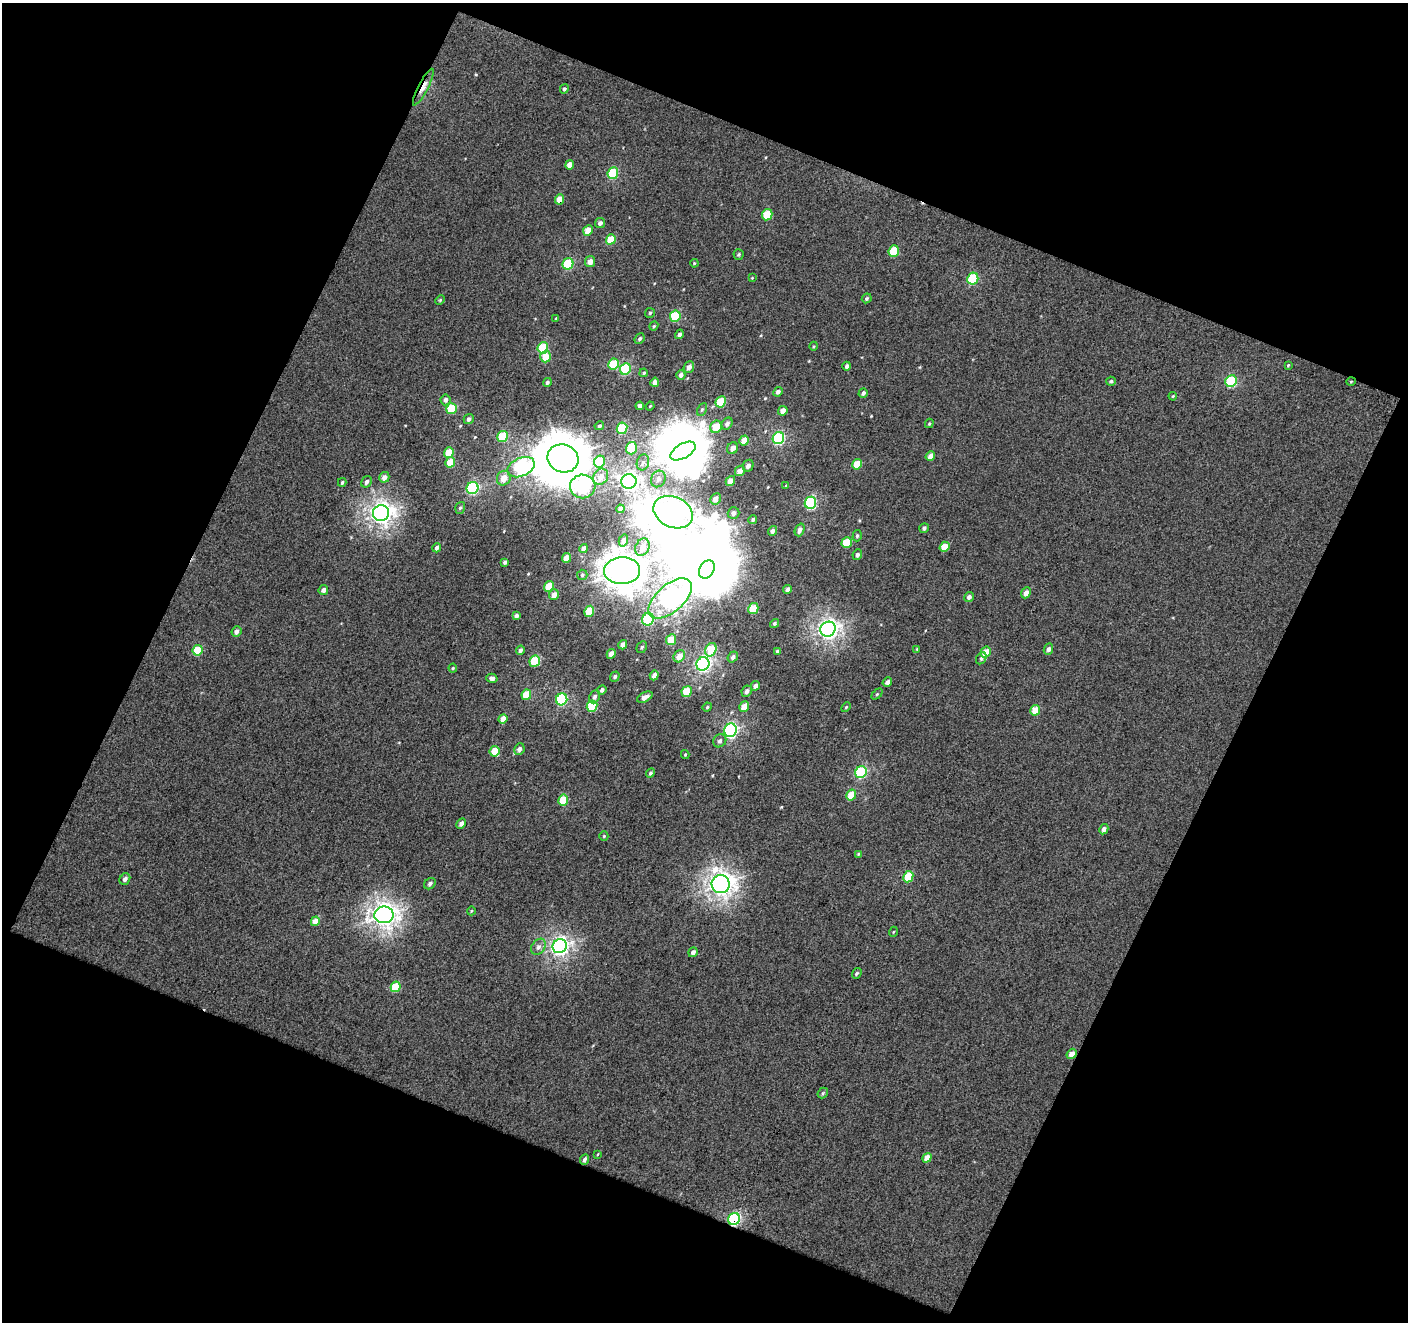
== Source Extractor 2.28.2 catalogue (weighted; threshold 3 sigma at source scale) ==
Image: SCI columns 1-1406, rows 59-1378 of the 1407 x 1433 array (HDU 1 of 3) = the unmasked area's bounding box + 8 px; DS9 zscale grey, full resolution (1 PNG px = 1 image px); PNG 1410 x 1324 px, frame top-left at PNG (2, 3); each listed source drawn as its Kron ellipse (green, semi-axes under 4 px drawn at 4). Shown black and unused: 44% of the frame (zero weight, under 3 of 4 exposures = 1% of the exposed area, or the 3 px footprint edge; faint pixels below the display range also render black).
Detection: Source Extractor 2.28.2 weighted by HDU 2 'WHT'. Background 0.0719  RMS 0.36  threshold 1.62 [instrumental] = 3 sigma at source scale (4.5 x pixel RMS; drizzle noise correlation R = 1.50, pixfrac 1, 0.0396/0.0396 arcsec/px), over >= 5 px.
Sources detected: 200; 12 inside a brighter object's white glare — neither listed nor drawn; the other 188 listed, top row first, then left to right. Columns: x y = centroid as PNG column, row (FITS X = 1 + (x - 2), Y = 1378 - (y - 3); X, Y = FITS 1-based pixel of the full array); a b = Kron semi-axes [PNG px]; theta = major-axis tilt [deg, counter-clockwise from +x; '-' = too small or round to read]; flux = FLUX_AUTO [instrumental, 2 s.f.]
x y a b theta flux
423 87 20 5 62 340
564 89 5 4 - 72
570 165 5 4 - 300
613 173 6 5 - 2100
560 199 5 4 - 400
767 215 6 5 - 1300
600 223 5 5 - 110
588 230 5 4 - 470
611 239 5 4 - 760
894 251 6 5 - 1200
739 254 5 5 - 59
590 262 6 5 - 260
694 263 4 3 - 32
568 264 6 5 - 1800
752 278 3 2 - 24
973 279 6 5 - 2100
867 298 5 4 - 62
440 300 5 4 - 43
650 313 5 5 - 53
675 316 6 5 - 1800
556 319 4 3 - 37
654 326 4 4 - 44
679 334 5 4 - 96
639 339 5 4 - 73
814 346 4 3 - 34
543 348 6 5 - 1800
545 357 6 5 - 540
613 364 6 5 - 1400
1288 365 4 3 - 34
847 366 4 4 - 94
689 367 6 5 - 150
625 369 6 5 - 2100
644 373 4 3 - 45
681 375 5 4 - 140
1111 381 5 4 - 59
1231 381 6 5 - 2400
1351 381 5 3 - 31
547 382 4 4 - 78
655 382 4 4 - 200
778 392 5 4 - 110
863 393 5 4 - 85
1173 396 4 3 - 31
446 400 5 5 - 130
721 402 6 5 - 1200
640 406 4 4 - 140
650 406 4 3 - 31
451 409 5 5 - 1300
702 409 7 4 62 61
783 411 5 4 - 230
469 419 5 5 - 92
929 423 5 4 - 45
727 424 6 5 - 120
599 426 5 4 - 58
716 427 6 5 - 760
622 428 6 5 - 2000
503 436 6 5 - 1500
778 438 6 5 - 4000
744 440 5 4 - 490
631 448 6 5 - 1500
733 448 6 5 - 230
683 451 14 7 30 48000
449 452 5 4 - 680
930 456 5 4 - 220
563 458 16 14 -19 100000
599 461 6 5 - 1900
450 462 5 4 - 720
643 462 8 6 73 130
857 464 5 4 - 740
748 466 6 5 - 140
521 467 14 9 24 6600
740 471 5 4 - 340
384 477 5 5 - 200
601 477 8 7 - 290
504 478 7 6 - 430
658 479 8 7 - 160
629 481 7 7 - 13000
730 481 5 4 - 330
342 482 4 4 - 64
367 482 6 5 - 120
583 486 12 12 - 7100
786 486 4 3 - 38
472 488 6 6 - 3600
715 499 6 5 - 240
810 503 6 5 - 3700
460 508 6 4 71 69
620 509 4 3 - 110
673 512 20 15 -26 21000
381 513 8 8 - 19000
734 513 6 5 - 140
753 519 4 4 - 71
924 528 5 4 - 91
800 530 6 4 69 130
772 531 5 4 - 120
857 536 6 4 75 63
623 540 6 4 73 140
847 542 5 5 - 920
642 547 9 7 64 360
945 547 5 4 - 630
437 548 4 4 - 110
584 548 4 4 - 160
857 555 5 4 - 100
566 558 5 4 - 460
505 562 4 3 - 82
707 570 9 7 61 73000
622 571 18 13 4 57000
582 575 5 5 - 59
549 586 5 4 - 750
323 590 5 4 - 150
787 590 4 4 - 110
1026 593 5 4 - 210
554 595 5 5 - 230
969 597 5 4 - 130
670 598 26 13 41 21000
753 609 5 5 - 1000
589 611 5 5 - 1000
516 616 4 3 - 120
648 619 6 5 - 3000
774 624 5 4 - 56
828 629 8 7 - 15000
236 632 5 5 - 160
671 640 5 5 - 710
623 645 5 4 - 230
642 647 6 5 - 56
917 649 3 3 - 30
1048 649 6 4 65 120
198 650 5 5 - 1000
520 650 5 4 - 78
711 650 7 5 64 960
777 651 4 3 - 62
986 652 6 4 58 590
611 654 5 4 - 270
679 656 6 5 - 380
733 657 6 4 52 120
981 658 6 5 - 64
535 661 6 5 - 1800
703 664 7 6 - 8500
453 668 4 4 - 42
654 675 5 4 - 200
615 677 5 4 - 79
492 678 6 4 -15 110
887 682 5 4 - 120
755 686 5 4 - 150
602 690 5 4 - 100
747 691 6 5 - 130
687 692 5 5 - 840
877 694 6 4 45 51
526 695 5 4 - 930
595 697 7 5 65 130
645 697 8 4 27 210
562 699 6 5 - 3200
592 706 6 5 - 1500
707 707 5 4 - 42
744 707 5 4 - 430
846 707 5 3 - 39
1035 710 5 4 - 600
503 719 5 4 - 390
730 730 7 6 - 6400
720 741 7 6 - 94
519 749 6 5 - 170
494 751 5 5 - 710
685 755 4 4 - 38
861 772 6 5 - 3100
650 773 5 4 - 67
851 795 5 4 - 660
563 800 5 5 - 1100
461 824 5 4 - 130
1104 829 5 4 - 130
604 836 5 4 - 40
858 854 4 3 - 37
908 877 6 5 - 1200
125 879 6 5 - 130
430 884 6 5 - 100
721 884 9 9 - 22000
471 911 4 3 - 30
384 915 9 8 - 23000
315 921 5 4 - 380
893 932 5 3 - 30
560 946 7 6 - 12000
538 947 9 6 56 150
693 952 5 4 - 130
857 973 6 4 56 58
396 987 5 5 - 930
1072 1054 5 4 - 290
823 1093 6 4 49 54
598 1154 4 2 - 22
927 1158 5 4 - 390
584 1159 5 4 - 98
734 1219 6 5 - 4300
Overlapping masked pixels (flux is a lower limit): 5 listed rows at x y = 423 87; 560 199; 1351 381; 1072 1054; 734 1219